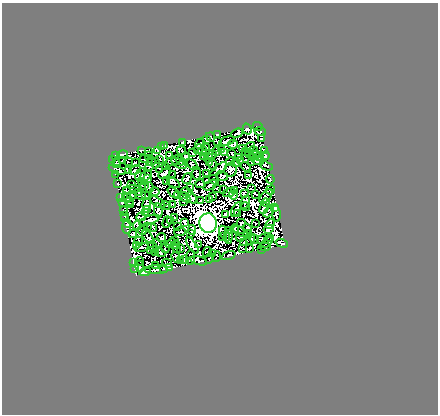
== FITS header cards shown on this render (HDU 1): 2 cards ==
NAXIS1  =                  436
NAXIS2  =                  412

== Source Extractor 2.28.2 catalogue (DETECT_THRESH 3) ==
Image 436 x 412 px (HDU 1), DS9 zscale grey, 1 PNG px = 1 image px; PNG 440 x 416 px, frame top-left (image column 1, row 412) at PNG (2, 3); each listed source drawn as its Kron ellipse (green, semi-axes under 4 px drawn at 4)
Background 1.61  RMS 1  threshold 3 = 3 sigma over >= 5 px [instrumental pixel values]
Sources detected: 345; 115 with non-positive FLUX_AUTO (blend fragments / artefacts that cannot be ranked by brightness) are neither listed nor drawn; the other 230 listed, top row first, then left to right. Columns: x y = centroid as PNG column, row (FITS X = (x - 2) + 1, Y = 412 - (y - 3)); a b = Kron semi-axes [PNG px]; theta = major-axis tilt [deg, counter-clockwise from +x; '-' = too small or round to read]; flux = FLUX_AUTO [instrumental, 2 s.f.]
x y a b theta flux
258 126 5 3 - 160
247 129 5 3 - 170
260 131 6 4 -7 95
237 133 6 2 22 120
218 134 2 2 - 49
210 137 5 2 - 68
261 138 3 2 - 28
206 139 3 2 - 56
217 141 3 2 - 42
227 141 8 3 16 170
183 142 4 3 - 59
200 144 5 3 - 28
233 144 5 2 - 48
165 145 3 3 - 58
161 146 3 3 - 35
207 147 3 2 - 57
249 147 6 4 50 63
198 149 5 2 - 46
243 149 3 2 - 18
141 150 3 3 - 100
157 150 3 2 - 34
222 150 3 2 - 88
254 150 4 2 - 58
264 150 3 2 - 14
148 151 2 2 - 64
181 151 5 2 - 43
202 151 5 2 - 57
217 151 4 2 - 87
193 152 3 2 - 61
245 152 3 3 - 49
225 153 3 2 - 42
232 153 4 2 - 49
249 154 3 2 - 81
115 155 3 2 - 100
122 155 5 3 - 140
148 155 3 2 - 45
212 155 4 2 - 71
255 155 6 2 36 83
170 156 3 2 - 49
203 156 3 2 - 65
260 156 3 2 - 82
265 156 4 3 - 160
186 157 4 3 - 56
238 157 3 3 - 39
208 158 5 3 - 44
113 159 3 3 - 98
144 159 4 2 - 3.1
160 159 3 2 - 46
123 161 4 2 - 30
173 161 10 3 25 3.5
181 161 5 2 - 120
230 161 5 2 - 19
241 161 4 2 - 76
257 161 6 3 -15 170
128 162 4 2 - 85
135 162 3 2 - 22
151 162 5 2 - 61
209 162 3 2 - 100
252 162 3 2 - 15
117 163 3 2 - 73
155 163 5 3 - 110
179 163 8 3 -30 14
236 163 4 3 - 180
212 164 6 3 -78 27
192 165 7 2 -47 46
149 166 4 2 - 48
166 166 2 2 - 80
266 166 7 2 -22 53
246 167 5 2 - 64
219 169 10 4 37 31
230 169 7 6 - 110
117 170 9 3 -21 98
135 170 6 2 26 72
160 170 4 3 - 72
128 171 4 2 - 32
164 173 7 4 32 160
196 173 7 3 -88 8.7
115 174 2 2 - 110
206 174 3 2 - 12
140 175 7 4 62 38
173 175 4 2 - 32
248 175 4 2 - 77
145 176 7 2 38 74
222 176 6 4 -14 9.9
187 178 6 2 59 93
148 179 2 2 - 64
270 179 4 2 - 91
214 180 5 3 - 1.4
142 181 3 2 - 30
206 181 3 2 - 56
166 182 3 2 - 48
117 183 3 2 - 36
174 183 7 3 -31 77
200 184 5 2 - 9.3
131 185 4 2 - 27
210 185 7 2 31 120
144 186 4 2 - 75
191 187 4 2 - 55
149 188 5 3 - 41
216 189 2 2 - 100
224 189 2 2 - 73
251 189 3 2 - 28
127 190 3 2 - 32
131 190 8 2 8 81
234 190 3 3 - 30
271 190 5 3 - 8.9
139 192 3 2 - 32
155 192 5 3 - 110
173 192 6 4 -38 22
186 192 5 2 - 25
229 192 6 4 16 28
244 193 4 2 - 75
256 194 3 2 - 83
132 195 5 3 - 220
141 195 5 3 - 44
146 195 3 2 - 33
178 195 3 2 - 43
233 195 4 3 - 1.7
212 196 3 3 - 110
266 196 8 4 46 62
120 197 4 3 - 200
185 197 6 3 -47 39
127 198 5 3 - 120
192 198 6 3 -55 99
209 200 3 2 - 64
129 201 4 2 - 44
183 201 3 2 - 55
200 201 3 2 - 44
123 202 3 3 - 81
158 202 8 3 -35 120
245 202 7 3 69 83
266 203 4 2 - 72
131 204 3 2 - 150
147 204 6 3 81 53
172 204 4 2 - 49
166 205 5 2 - 22
245 207 4 2 - 50
264 208 6 4 69 100
274 208 3 3 - 100
236 209 8 4 63 17
124 210 4 2 - 5.5
147 210 4 3 - 56
158 211 7 3 -83 130
269 212 6 3 45 190
146 213 3 2 - 32
238 213 4 2 - 57
276 214 8 3 -80 140
124 215 3 2 - 110
226 215 3 3 - 200
141 217 5 2 - 7.6
174 217 3 2 - 53
124 218 3 2 - 29
149 220 10 3 19 15
171 221 2 2 - 39
167 222 6 2 71 9
185 222 4 2 - 11
127 223 4 3 - 42
208 223 9 8 - 260000
241 223 4 3 - 12
255 223 2 2 - 52
270 224 5 2 - 37
137 225 4 2 - 100
178 226 2 2 - 47
127 227 6 2 -84 210
147 227 3 2 - 67
152 227 5 2 - 75
235 229 4 2 - 78
247 229 5 4 - 110
269 229 5 3 - 51
142 230 5 3 - 58
192 230 5 2 - 110
228 230 3 2 - 120
180 232 6 2 3 35
241 232 8 2 -29 86
225 233 8 3 -62 110
133 234 4 3 - 3.9
191 234 3 2 - 44
248 235 4 3 - 51
222 236 3 2 - 47
148 237 7 2 -52 130
161 237 4 3 - 100
228 237 6 2 84 59
240 237 4 2 - 49
254 239 6 3 -39 21
262 239 5 2 - 9.2
270 239 3 2 - 86
174 240 3 2 - 45
251 240 5 3 - 140
139 241 4 2 - 130
157 243 5 4 - 74
171 243 6 3 43 15
244 243 4 3 - 110
267 243 7 2 42 81
282 243 6 3 -20 290
137 245 3 2 - 69
176 245 4 3 - 12
198 245 3 2 - 82
192 246 9 4 -56 75
142 247 7 2 10 210
153 247 6 2 -63 82
265 247 5 3 - 120
165 248 5 2 - 29
180 248 4 2 - 55
243 248 4 2 - 25
250 248 3 2 - 48
176 249 2 2 - 61
262 249 3 2 - 17
151 251 3 2 - 83
155 252 3 2 - 37
160 252 5 4 - 19
207 252 5 2 - 17
212 254 4 2 - 59
229 255 7 3 19 26
176 257 5 4 - 5
191 257 7 3 85 73
216 257 5 2 - 17
209 258 5 3 - 36
185 260 3 2 - 25
140 261 4 2 - 100
181 261 4 2 - 1.6
199 261 8 4 -15 30
133 262 3 2 - 41
167 263 5 2 - 67
155 266 3 2 - 81
140 267 6 4 -80 110
134 268 3 2 - 84
169 268 2 2 - 50
164 269 3 2 - 86
156 270 12 3 0 72
145 272 6 3 8 80
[115 non-positive-flux detections neither listed nor drawn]